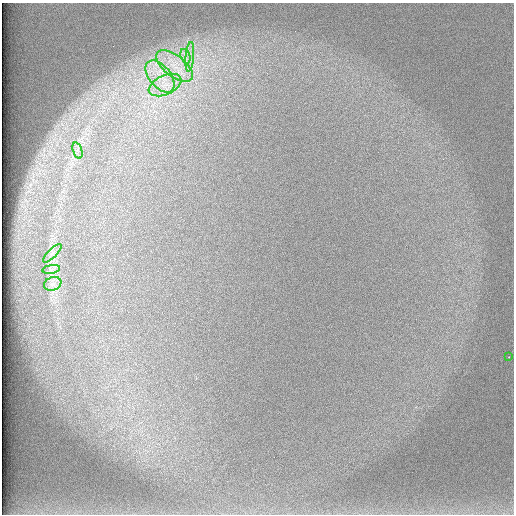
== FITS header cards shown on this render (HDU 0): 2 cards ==
NAXIS1  =                  512 /
NAXIS2  =                  512 /

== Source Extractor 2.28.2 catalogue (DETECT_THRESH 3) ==
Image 512 x 512 px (HDU 0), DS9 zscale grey, 1 PNG px = 1 image px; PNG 516 x 516 px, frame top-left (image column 1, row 512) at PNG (2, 3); each listed source drawn as its Kron ellipse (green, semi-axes under 4 px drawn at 4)
Background 98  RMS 2.9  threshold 8.81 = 3 sigma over >= 5 px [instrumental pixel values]
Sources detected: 10; all 10 listed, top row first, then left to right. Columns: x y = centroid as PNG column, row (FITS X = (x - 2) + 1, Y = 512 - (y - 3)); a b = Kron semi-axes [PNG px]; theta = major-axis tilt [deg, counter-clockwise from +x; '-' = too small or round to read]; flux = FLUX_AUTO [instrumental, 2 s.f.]
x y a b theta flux
185 56 7 4 -71 690
190 57 15 4 85 1200
175 66 22 10 -38 4300
160 76 19 10 -50 4000
165 85 17 9 24 3100
77 151 8 4 -71 670
52 253 12 3 45 490
51 269 9 4 9 450
53 284 9 6 20 800
509 357 3 2 - 340